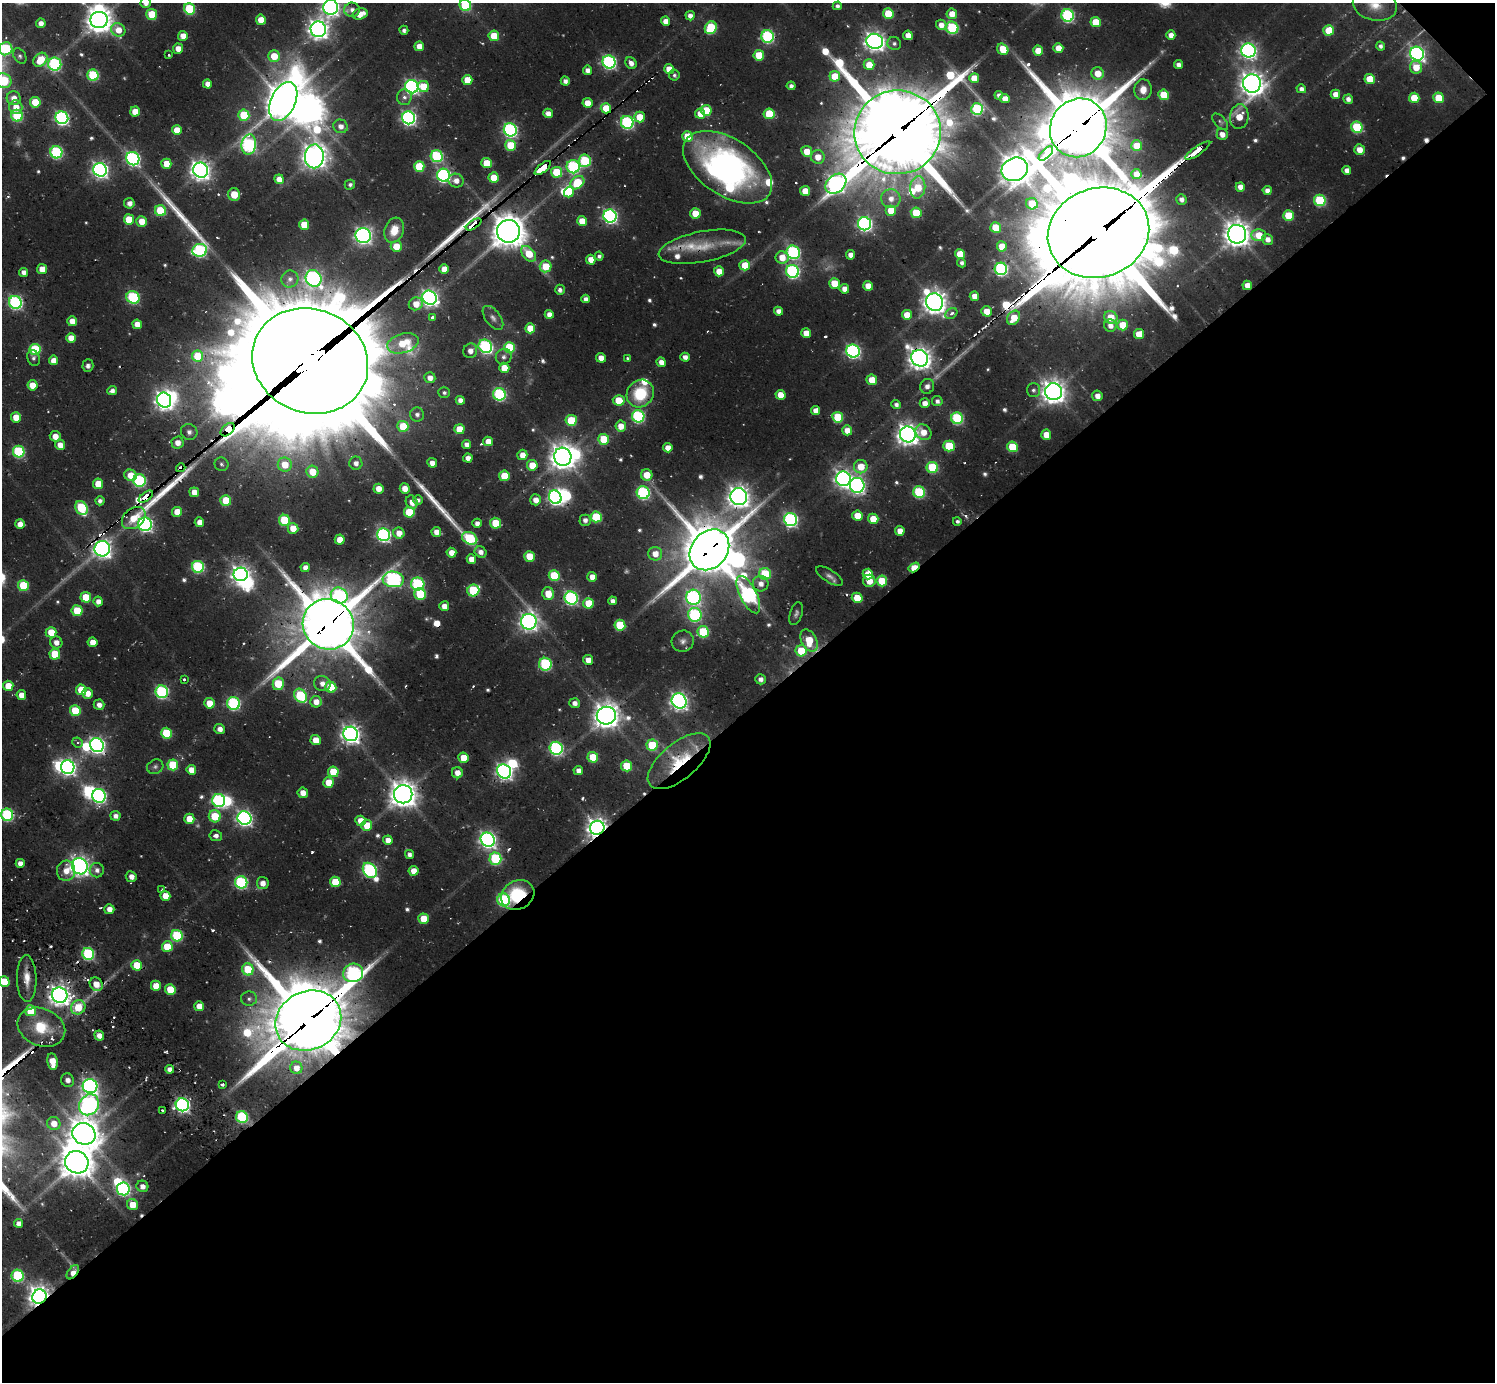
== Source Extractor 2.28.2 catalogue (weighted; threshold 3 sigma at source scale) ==
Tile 12 of 4 x 4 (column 4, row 3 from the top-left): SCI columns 4481-5973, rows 1604-2983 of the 6328 x 6302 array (HDU 1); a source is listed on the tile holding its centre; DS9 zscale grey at full resolution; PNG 1497 x 1384 px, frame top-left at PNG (2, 3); each listed source drawn as its Kron ellipse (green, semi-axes under 4 px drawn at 4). Shown black and unused: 49% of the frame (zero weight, under 2 of 3 exposures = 12% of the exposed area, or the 3 px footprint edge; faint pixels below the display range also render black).
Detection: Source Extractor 2.28.2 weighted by HDU 2 'WHT'; one run over the whole footprint, this tile lists its part. Background 0.081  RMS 0.0099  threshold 0.0445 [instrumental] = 3 sigma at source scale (4.5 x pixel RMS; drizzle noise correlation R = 1.50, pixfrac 1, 0.05/0.05 arcsec/px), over >= 5 px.
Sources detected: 612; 5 too faint to see at this stretch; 23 inside a brighter object's white glare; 17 cosmic-ray / hot-pixel residue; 5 long thin detections or spike segments (spike, bleed or trail) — neither listed nor drawn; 9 inside a brighter listed object's ellipse — not listed separately; of the other 553, all 500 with FLUX_AUTO >= 2.35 (the completeness limit of this list) listed and drawn (53 fainter detections not listed), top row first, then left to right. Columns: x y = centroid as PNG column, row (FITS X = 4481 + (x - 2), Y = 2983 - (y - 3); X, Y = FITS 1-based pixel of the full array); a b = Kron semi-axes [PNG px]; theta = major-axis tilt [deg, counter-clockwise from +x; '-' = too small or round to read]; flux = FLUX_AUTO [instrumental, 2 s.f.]
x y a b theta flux
146 3 5 5 - 6.3
465 5 6 5 - 67
1375 5 22 15 -12 20
837 6 4 4 - 3.9
331 7 7 7 - 380
189 9 6 5 - 62
352 10 8 7 - 6.1
152 14 5 5 - 32
360 14 8 5 15 14
888 14 5 5 - 37
952 14 5 5 - 13
1068 15 6 6 - 140
690 16 5 4 - 5.6
99 20 9 8 - 990
261 20 5 5 - 14
665 21 5 4 - 9
1096 22 5 5 - 25
41 23 5 5 - 7.2
941 25 5 5 - 8
711 28 7 5 59 60
952 28 6 6 - 77
318 29 8 7 - 610
118 30 7 6 - 13
404 30 4 4 - 2.6
1329 30 5 5 - 27
908 35 5 4 - 9.5
1171 35 5 4 - 7.5
183 36 5 5 - 12
494 36 5 5 - 26
768 36 6 6 - 140
875 41 8 7 - 510
894 43 7 6 - 3
419 46 5 4 - 10
1380 46 4 4 - 3.5
1058 48 5 5 - 12
6 49 7 6 - 84
178 49 5 5 - 8.1
1003 49 6 5 - 22
1248 50 7 7 - 310
1038 51 5 5 - 16
168 54 3 3 - 3.1
1417 54 7 6 - 300
759 55 5 5 - 28
20 56 8 6 -57 2.7
274 56 5 5 - 22
40 60 8 6 44 23
609 62 6 6 - 200
631 63 6 5 - 6.3
55 64 6 6 - 130
869 65 5 5 - 19
1178 65 4 4 - 5.5
1416 67 6 6 - 16
669 69 5 5 - 14
587 70 5 4 - 6.1
1098 73 6 6 - 17
93 75 6 5 - 72
674 75 5 5 - 2.4
835 76 5 5 - 23
974 78 5 5 - 20
1370 79 5 5 - 24
467 80 5 5 - 18
4 81 8 7 - 64
565 81 4 4 - 4.7
1252 83 9 9 - 890
207 84 4 4 - 7.1
423 86 6 5 - 24
791 86 4 4 - 3.9
412 87 7 6 - 260
1301 89 5 4 - 4.5
1143 90 10 8 88 12
1335 94 5 4 - 9.2
999 95 4 4 - 3.8
1164 95 5 5 - 31
404 97 8 7 - 4
14 98 7 7 - 9.5
1414 98 5 5 - 26
1439 98 5 5 - 24
1005 99 5 4 - 10
1348 99 5 4 - 4.7
283 101 20 12 65 2000
35 102 5 5 - 27
587 103 5 5 - 13
16 107 7 6 - 11
606 108 5 5 - 23
977 109 6 5 - 100
706 110 5 5 - 32
135 112 5 5 - 14
548 113 5 5 - 6.7
700 114 5 5 - 14
769 114 5 5 - 33
244 115 5 5 - 43
17 116 6 5 - 74
639 117 5 5 - 19
1239 117 12 9 82 20
62 118 6 6 - 210
409 118 7 6 - 250
627 122 6 6 - 150
1220 122 10 5 -45 2.5
341 126 7 6 - 7.1
1357 127 6 5 - 64
1078 128 30 27 59 7100
177 130 5 5 - 17
510 130 7 6 - 200
897 132 43 42 - 9300
1222 134 6 5 - 7.9
687 136 5 5 - 22
249 144 10 7 80 180
510 145 5 5 - 32
1137 146 5 5 - 20
1198 150 15 3 34 300
1359 150 5 5 - 10
807 151 5 5 - 15
56 152 6 6 - 120
1046 153 9 4 45 280
314 156 12 9 89 890
437 156 6 6 - 99
818 157 7 7 - 13
133 159 7 6 - 210
585 161 6 6 - 70
486 163 5 5 - 22
166 164 5 5 - 18
419 166 5 5 - 37
573 167 6 6 - 130
728 167 50 28 -34 290
543 168 10 3 39 1000
1015 169 13 11 24 1400
100 170 7 6 - 350
201 170 8 7 - 570
1347 170 4 4 - 6.3
556 172 5 5 - 40
1136 174 5 5 - 12
443 175 6 6 - 210
494 177 5 5 - 20
279 179 5 4 - 9.6
456 181 7 7 - 6.8
577 183 8 6 41 42
836 184 12 8 41 400
350 185 5 5 - 3
1240 187 5 4 - 8.3
918 188 11 7 83 24
1267 190 4 4 - 5.5
805 191 5 5 - 15
569 192 5 5 - 18
234 195 6 6 - 17
891 199 10 9 - 9.7
1181 199 5 5 - 5.3
1320 200 6 5 - 76
129 203 5 5 - 6.3
1032 204 6 5 - 24
891 210 5 5 - 20
160 211 5 5 - 49
695 213 5 5 - 17
916 213 5 5 - 33
610 216 7 6 - 240
1289 216 5 5 - 36
129 219 5 5 - 23
142 221 5 5 - 13
582 221 5 5 - 17
474 224 9 4 33 170
864 224 7 6 - 240
304 225 5 5 - 24
996 228 5 5 - 27
394 230 13 9 71 18
508 231 11 11 - 1800
1098 233 51 44 20 18000
1237 234 9 9 - 1100
1259 235 7 6 - 19
363 236 7 7 - 360
1268 239 5 5 - 6.7
396 246 5 5 - 18
1002 246 5 5 - 16
702 247 44 15 11 36
200 250 7 6 - 150
793 252 7 6 - 150
529 254 9 6 -50 23
960 254 5 5 - 22
851 255 5 4 - 8.1
599 256 4 4 - 2.8
782 257 6 6 - 14
591 260 5 4 - 11
962 263 4 4 - 3.1
745 265 5 5 - 22
546 266 6 6 - 24
42 269 5 5 - 11
444 269 5 5 - 11
1001 269 6 6 - 150
719 271 5 5 - 13
793 271 6 6 - 160
24 272 4 4 - 5.7
314 278 8 8 - 250
290 279 9 8 - 5.2
834 283 5 5 - 31
1247 285 5 4 - 9.2
868 286 5 5 - 13
844 289 5 5 - 7.6
560 290 5 4 - 3.9
974 296 5 4 - 11
133 297 7 6 - 91
429 298 7 7 - 370
586 299 4 4 - 4.8
15 302 6 6 - 180
935 302 9 8 - 930
416 304 7 6 - 13
778 311 4 4 - 6.1
987 311 5 5 - 14
951 313 6 5 - 3.8
549 314 4 4 - 7.2
907 315 5 5 - 17
1111 317 7 6 - 20
433 318 4 3 - 7.6
493 318 14 7 -53 5
1014 318 8 6 57 19
72 321 5 5 - 12
137 324 5 4 - 10
1123 325 5 5 - 26
1110 326 6 6 - 6.2
530 328 5 5 - 17
806 333 5 5 - 13
1139 334 5 5 - 18
71 338 5 5 - 10
403 343 16 9 16 23
485 346 7 6 - 150
509 347 5 5 - 50
35 349 5 5 - 61
470 351 7 7 - 6.4
853 351 7 6 - 210
198 356 5 5 - 32
504 357 8 7 - 4.1
685 357 5 4 - 5.5
33 358 8 6 -68 2.8
601 358 5 4 - 9.9
627 358 3 3 - 2.6
920 358 9 8 - 810
54 360 5 5 - 9.8
310 361 59 52 -22 37000
661 362 5 4 - 7.5
88 366 6 5 - 3.3
504 368 5 5 - 17
430 378 5 5 - 7
872 380 5 5 - 15
32 385 5 5 - 16
927 386 7 7 - 4.6
1033 390 7 6 - 3.2
112 391 5 4 - 4.7
1053 392 8 8 - 910
444 393 6 5 - 2.4
499 394 6 6 - 120
640 394 14 13 - 46
780 395 5 5 - 12
1097 396 5 5 - 7.4
164 400 7 7 - 510
460 400 4 4 - 6.6
619 400 6 5 - 23
937 401 5 5 - 3.8
925 403 5 4 - 8
896 405 5 4 - 3.6
815 411 4 4 - 7.6
417 414 7 7 - 4
638 416 6 6 - 130
16 417 5 5 - 14
838 417 5 5 - 48
957 418 6 6 - 97
571 420 5 5 - 41
403 426 5 5 - 30
621 426 5 5 - 11
459 429 5 5 - 18
228 430 8 5 40 1600
847 430 5 5 - 10
189 432 8 8 - 4
923 432 8 7 - 12
908 434 8 8 - 670
1046 435 5 5 - 14
55 436 5 5 - 8.6
604 439 5 5 - 30
488 441 5 4 - 9.8
178 443 6 6 - 8.5
60 445 5 5 - 9.9
466 445 4 4 - 5.7
949 446 6 5 - 40
1012 447 5 5 - 41
668 448 5 4 - 8.7
19 452 6 5 - 90
522 455 5 5 - 9.7
563 457 9 8 - 1000
468 458 5 4 - 6.3
356 463 6 6 - 5.4
432 463 5 4 - 8.4
221 464 7 6 - 2.5
285 465 7 7 - 16
532 465 5 5 - 18
861 467 7 6 - 19
932 467 6 5 - 55
181 468 5 3 - 60
312 472 6 6 - 19
130 475 6 5 - 15
647 475 6 5 - 16
504 476 5 5 - 26
843 479 7 7 - 410
140 480 6 6 - 110
98 484 5 5 - 21
857 485 7 7 - 310
405 488 5 5 - 9.9
379 489 5 5 - 10
194 492 5 4 - 9.7
919 492 6 5 - 83
643 493 6 6 - 130
146 497 8 3 36 110
555 497 7 6 - 260
739 497 8 8 - 690
226 500 5 5 - 31
418 500 5 5 - 3
535 500 5 5 - 8.1
100 501 4 4 - 3.6
412 502 7 5 -66 7.8
81 508 7 5 -62 71
177 512 5 5 - 16
409 512 5 5 - 37
857 516 5 5 - 18
596 517 5 5 - 50
134 518 13 9 40 18
873 519 5 5 - 18
284 520 5 5 - 53
585 520 5 5 - 5
791 520 7 6 - 200
957 521 4 4 - 2.4
199 522 5 5 - 6.7
477 523 4 4 - 5.6
495 523 5 5 - 27
20 524 5 4 - 9.6
145 524 7 6 - 250
293 528 5 5 - 15
900 531 5 4 - 10
436 532 5 5 - 7.9
399 533 5 5 - 11
384 535 6 6 - 200
470 538 8 6 -27 74
340 540 5 5 - 13
102 549 8 7 - 480
709 550 22 17 49 4200
481 552 6 5 - 5.9
451 553 5 4 - 11
655 554 7 7 - 12
529 556 5 5 - 17
471 559 5 4 - 9.2
198 567 6 6 - 92
305 567 4 4 - 6.5
914 567 6 4 32 38
241 574 7 7 - 510
765 574 6 6 - 46
868 574 5 5 - 16
554 575 5 5 - 42
829 576 15 6 -32 4.5
592 577 5 4 - 10
393 579 10 8 -5 210
869 581 6 6 - 13
882 581 5 5 - 33
418 584 7 6 - 110
761 584 8 7 - 7.2
23 586 5 5 - 46
473 590 6 6 - 66
420 594 6 5 - 43
548 594 6 5 - 17
748 595 20 8 -63 220
339 596 9 7 -31 120
86 597 5 5 - 31
693 597 7 7 - 210
571 598 7 6 - 170
857 598 5 5 - 25
98 601 5 4 - 6.4
612 601 4 4 - 4.4
589 603 5 5 - 26
444 606 5 5 - 8.9
77 611 5 5 - 31
796 614 12 6 71 3.1
695 615 7 6 - 130
529 622 8 7 - 460
328 624 26 25 - 5400
620 625 5 5 - 47
51 632 5 5 - 21
703 632 6 5 - 52
683 641 11 10 - 5.8
809 641 12 7 -63 30
56 642 6 6 - 7
92 642 5 5 - 11
801 651 5 5 - 32
55 654 5 5 - 35
588 660 5 5 - 10
545 664 6 6 - 94
184 679 3 3 - 4
760 679 5 5 - 5.1
278 684 6 5 - 42
322 684 8 7 - 6.8
8 686 5 5 - 17
331 687 6 5 - 29
81 690 5 5 - 25
162 692 6 6 - 150
87 693 5 5 - 10
21 695 5 5 - 10
301 696 7 5 -53 68
679 701 8 7 - 360
316 702 6 5 - 9.6
209 703 5 5 - 16
233 703 6 6 - 130
574 703 5 5 - 5.4
99 705 5 5 - 5.6
75 711 5 5 - 33
606 716 9 9 - 1100
220 729 5 5 - 5.2
166 733 5 5 - 42
351 734 7 7 - 520
316 740 5 5 - 15
77 743 5 5 - 2.4
97 745 7 6 - 320
652 745 5 5 - 39
556 748 6 6 - 170
593 757 5 5 - 31
464 758 5 5 - 22
679 761 38 18 40 50
173 765 5 5 - 41
626 766 5 5 - 33
68 767 7 6 - 310
155 767 8 7 - 2.9
191 770 5 4 - 11
504 771 7 6 - 340
578 771 5 4 - 6.2
333 772 5 5 - 31
457 773 5 5 - 8.3
328 782 5 5 - 18
303 793 5 5 - 7.6
403 794 9 9 - 1200
99 796 7 6 - 200
219 800 7 6 - 140
7 815 6 6 - 110
115 816 5 5 - 5
215 816 6 6 - 29
244 818 7 6 - 300
189 819 5 5 - 16
361 821 5 5 - 12
367 825 5 5 - 20
597 828 7 7 - 630
216 836 6 5 - 3.7
388 840 5 4 - 9
488 840 7 7 - 380
409 854 5 4 - 4.1
495 859 6 6 - 82
20 863 4 4 - 7.4
80 866 8 7 - 470
97 870 7 7 - 4.8
370 870 8 6 -53 180
66 871 10 9 - 12
414 871 5 5 - 12
131 877 5 5 - 6.4
241 882 6 6 - 130
335 882 5 5 - 27
263 883 6 6 - 6.6
162 890 3 3 - 2.5
518 895 17 14 28 54
165 896 5 5 - 15
504 900 6 6 - 100
109 909 5 5 - 6.9
424 919 5 5 - 23
177 936 6 5 - 78
167 947 5 5 - 28
88 954 6 5 - 110
137 965 5 5 - 27
248 969 6 5 - 40
353 973 10 9 - 190
27 979 23 10 -88 13
4 981 5 5 - 20
96 984 7 6 - 14
156 986 5 5 - 16
170 990 5 5 - 27
60 995 8 7 - 660
249 999 8 7 - 3.7
199 1006 5 5 - 10
78 1007 7 6 - 26
31 1011 5 5 - 34
308 1021 34 29 27 7600
41 1027 24 18 -22 34
99 1036 5 4 - 7.8
52 1062 8 5 -80 18
296 1068 6 6 - 8
169 1069 4 4 - 5.5
68 1080 7 6 - 4.5
222 1085 4 3 - 2.7
90 1086 7 7 - 330
89 1105 11 9 56 340
182 1105 6 6 - 260
163 1110 3 3 - 4.4
242 1117 6 5 - 81
54 1124 7 6 - 13
84 1134 12 10 -25 1500
77 1162 12 11 - 1800
142 1186 6 5 - 6.9
123 1189 6 6 - 170
133 1205 6 5 - 17
19 1223 4 4 - 6.5
73 1272 8 4 53 10
18 1276 6 6 - 86
39 1297 7 7 - 760
Overlapping masked pixels (flux is a lower limit): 33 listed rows (the first 20) at x y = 606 108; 1078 128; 897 132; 1198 150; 543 168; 474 224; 508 231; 1098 233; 1237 234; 702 247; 1247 285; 920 358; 310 361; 228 430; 563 457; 181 468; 146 497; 102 549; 709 550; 914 567
Isophote crosses this tile's border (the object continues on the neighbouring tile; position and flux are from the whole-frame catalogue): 8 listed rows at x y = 146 3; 465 5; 1375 5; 331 7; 6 49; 4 81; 7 815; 4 981